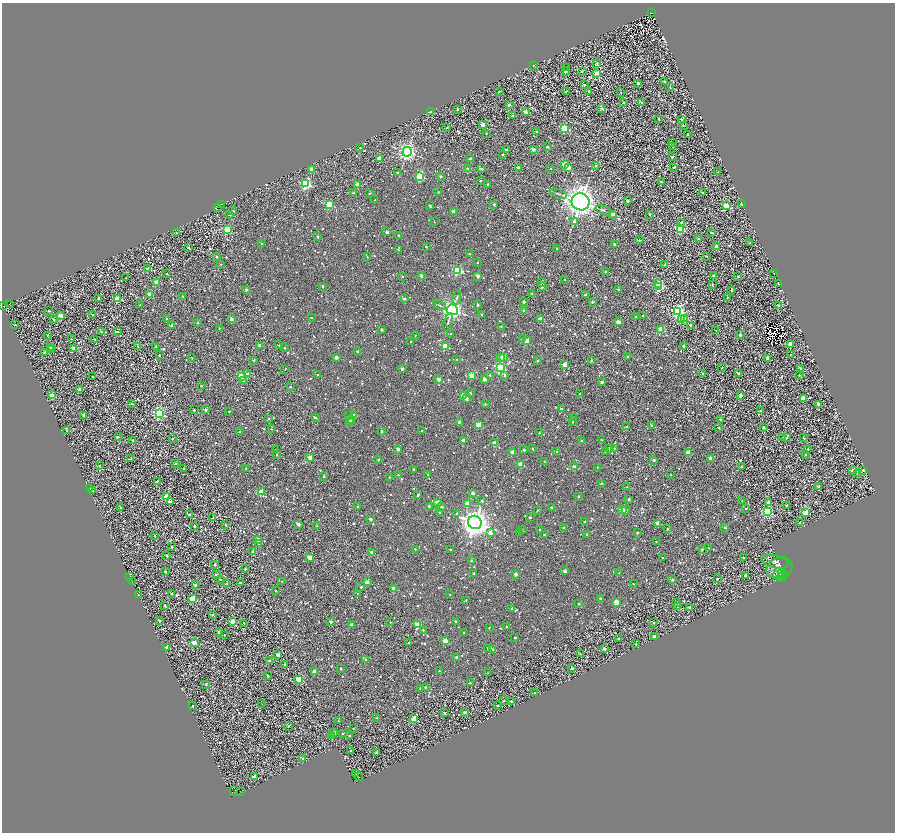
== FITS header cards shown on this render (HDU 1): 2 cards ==
NAXIS1  =                 1786
NAXIS2  =                 1660

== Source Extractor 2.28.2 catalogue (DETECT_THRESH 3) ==
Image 1786 x 1660 px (HDU 1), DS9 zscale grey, zoomed out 1/2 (1 PNG px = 2 x 2 image px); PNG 897 x 834 px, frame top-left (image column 2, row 1659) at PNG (2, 3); each listed source drawn as its Kron ellipse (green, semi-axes under 4 px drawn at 4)
Background 1.51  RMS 2.8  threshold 8.4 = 3 sigma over >= 5 px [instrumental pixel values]
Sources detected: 1979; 434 cannot appear on this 1/2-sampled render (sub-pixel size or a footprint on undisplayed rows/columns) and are neither listed nor drawn; of the other 1545, the 500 brightest by FLUX_AUTO listed and drawn (1045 fainter detections omitted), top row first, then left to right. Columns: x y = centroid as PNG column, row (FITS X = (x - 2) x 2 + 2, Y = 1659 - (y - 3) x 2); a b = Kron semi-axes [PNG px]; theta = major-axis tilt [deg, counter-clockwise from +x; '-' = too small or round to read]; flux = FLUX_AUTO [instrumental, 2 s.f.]
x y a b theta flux
652 13 2 1 - 17000
597 63 2 2 - 2000
533 65 2 2 - 1200
566 68 2 2 - 720
582 71 2 2 - 1100
565 72 2 2 - 3300
596 73 3 2 - 10000
664 82 2 2 - 3400
638 83 2 2 - 3600
585 85 2 2 - 710
670 87 2 2 - 970
499 91 2 2 - 1200
589 91 2 2 - 970
566 92 2 2 - 740
621 92 2 2 - 1300
641 102 3 2 - 1400
624 103 2 2 - 880
509 105 2 2 - 3200
458 109 2 2 - 1300
602 109 2 2 - 2800
430 111 4 2 - 3100
526 112 2 2 - 6600
513 116 2 2 - 1700
659 119 2 2 - 1500
682 120 2 2 - 1300
483 124 3 2 - 9700
683 125 2 2 - 720
447 128 2 2 - 1000
564 128 3 3 - 42000
537 131 3 2 - 1400
486 133 2 2 - 870
688 134 2 2 - 980
673 143 2 2 - 720
547 146 2 2 - 1500
673 146 2 2 - 1100
360 148 2 2 - 730
506 149 2 2 - 2500
533 150 2 2 - 5500
407 152 5 4 - 210000
503 154 2 2 - 1000
672 157 2 2 - 2100
380 158 2 2 - 10000
470 159 2 2 - 1200
565 164 2 2 - 8700
596 166 2 2 - 2200
467 168 2 2 - 2600
481 168 2 2 - 1600
518 168 2 2 - 3500
551 168 2 2 - 890
568 168 2 2 - 8300
674 168 2 2 - 1700
311 170 2 2 - 6600
718 172 2 2 - 940
397 173 2 2 - 1500
420 176 3 3 - 49000
440 176 2 2 - 2200
481 180 2 2 - 980
662 182 2 2 - 1300
306 184 4 4 - 71000
358 185 2 2 - 11000
487 185 2 2 - 1900
438 192 2 2 - 940
703 192 2 2 - 1200
353 193 2 2 - 1500
370 193 2 2 - 1600
558 194 9 2 -21 840
375 200 2 2 - 810
627 200 2 2 - 3200
581 202 9 8 - 570000
221 204 4 2 - 1400
329 204 3 3 - 46000
494 204 2 2 - 2800
741 204 2 2 - 880
429 206 3 2 - 1700
726 206 3 3 - 31000
218 207 2 1 - 2200
603 210 8 3 -22 860
233 211 2 2 - 1600
453 211 2 2 - 6200
229 214 2 2 - 2100
613 214 3 2 - 4400
650 214 2 2 - 1400
434 222 2 2 - 770
574 222 3 2 - 4700
681 222 2 2 - 2400
680 229 3 3 - 34000
227 230 3 3 - 34000
387 232 2 2 - 3700
176 233 2 2 - 1000
711 233 2 2 - 1800
317 236 2 2 - 1500
399 236 2 2 - 1000
698 239 2 2 - 1400
639 240 2 2 - 1700
262 243 2 2 - 1200
750 243 2 2 - 970
615 244 2 2 - 2900
426 247 2 2 - 1300
717 247 2 2 - 11000
189 248 2 2 - 2200
557 248 2 2 - 1300
398 250 2 2 - 900
469 254 2 2 - 1200
217 256 2 2 - 1500
707 256 2 2 - 910
367 257 2 2 - 910
478 262 2 2 - 780
221 264 2 2 - 930
665 265 2 2 - 1900
148 269 2 2 - 11000
457 270 3 3 - 66000
605 272 2 2 - 1400
774 273 2 2 - 740
167 274 2 2 - 900
713 275 2 2 - 1000
402 276 2 2 - 1600
422 276 2 2 - 7300
478 276 2 2 - 5900
738 276 2 2 - 1400
126 278 2 2 - 1000
565 279 2 2 - 910
157 282 2 2 - 15000
542 282 2 2 - 2900
658 283 3 2 - 16000
712 284 2 2 - 1600
779 284 2 2 - 7400
323 286 2 2 - 1700
542 287 2 2 - 3100
659 287 3 3 - 34000
246 289 2 2 - 1800
618 289 2 2 - 700
731 290 2 2 - 1400
150 294 2 2 - 10000
532 294 2 2 - 960
585 295 2 2 - 2000
183 296 3 2 - 730
98 298 2 2 - 3000
456 298 7 3 80 820
727 298 2 2 - 780
118 299 3 2 - 16000
404 299 3 2 - 3300
524 302 2 2 - 2300
593 302 3 2 - 940
9 304 2 1 - 1100
140 305 2 2 - 810
439 305 7 2 -21 730
478 305 2 2 - 2600
778 305 2 2 - 2400
3 306 2 1 - 1000
452 310 5 5 - 240000
524 310 2 2 - 1800
48 311 2 2 - 740
678 311 4 4 - 120000
92 314 2 2 - 1100
482 314 2 2 - 960
60 315 3 2 - 7100
642 315 2 2 - 820
636 317 2 2 - 1000
311 318 2 2 - 820
54 319 2 2 - 2100
167 319 2 2 - 1500
231 319 2 2 - 5200
540 319 2 2 - 5700
685 319 3 2 - 14000
681 320 2 2 - 5300
448 322 9 2 73 730
618 322 2 2 - 10000
198 323 2 2 - 1500
15 325 2 2 - 870
172 325 2 2 - 3100
691 325 3 2 - 4700
501 326 2 2 - 870
219 328 2 2 - 710
381 329 2 2 - 2400
661 329 2 2 - 15000
716 330 2 2 - 770
117 331 3 2 - 860
101 332 2 2 - 1200
451 333 2 2 - 1000
47 335 2 2 - 790
415 335 2 2 - 730
740 335 2 2 - 3300
71 339 2 2 - 860
522 339 2 2 - 1400
95 340 2 2 - 770
527 341 3 2 - 15000
411 342 2 2 - 1000
790 344 3 2 - 12000
260 345 2 2 - 7000
279 345 2 2 - 810
138 346 2 2 - 730
445 346 3 3 - 25000
684 346 2 2 - 5000
50 347 2 2 - 1900
156 347 2 2 - 860
74 348 3 2 - 7400
285 348 2 2 - 920
52 350 2 2 - 1500
44 352 2 2 - 2900
358 352 2 2 - 2600
159 355 2 2 - 740
790 355 2 2 - 730
628 356 2 2 - 920
336 357 2 2 - 5500
501 357 2 2 - 6300
504 357 2 2 - 3600
192 358 2 2 - 1000
767 358 2 2 - 4100
457 359 2 2 - 900
254 360 2 2 - 1200
537 361 2 2 - 1800
591 361 2 2 - 1600
565 365 2 2 - 12000
402 368 2 2 - 4200
500 368 4 3 - 78000
722 368 2 2 - 980
800 368 2 2 - 2200
285 369 2 2 - 750
247 373 3 2 - 790
702 374 2 2 - 1100
739 374 2 2 - 5700
318 375 2 2 - 1200
490 375 2 2 - 2300
505 375 3 2 - 1800
799 375 2 2 - 1300
92 376 2 2 - 830
242 376 3 3 - 39000
472 376 2 2 - 19000
439 379 2 2 - 4900
485 379 3 2 - 5700
243 381 3 3 - 770
602 382 2 2 - 3200
201 386 2 2 - 920
290 387 2 2 - 2000
80 389 3 2 - 4500
470 393 2 2 - 1200
579 393 2 2 - 1200
52 395 2 2 - 7100
464 396 2 2 - 16000
741 396 2 2 - 6100
466 398 4 2 - 3600
803 398 2 2 - 9200
131 404 2 2 - 720
485 404 2 2 - 1300
818 404 2 2 - 7900
561 409 2 2 - 1700
194 410 2 2 - 1500
206 410 2 2 - 3000
229 411 2 2 - 1300
760 411 2 2 - 1300
159 413 4 3 - 100000
354 414 3 2 - 1200
84 415 2 2 - 4900
349 416 3 3 - 740
315 418 4 2 - 920
573 418 2 2 - 840
268 419 2 2 - 1200
720 420 2 2 - 1500
349 421 2 2 - 13000
351 421 3 2 - 2900
459 422 2 2 - 4100
572 422 2 2 - 1400
479 424 3 2 - 12000
651 425 2 2 - 980
627 427 2 2 - 1100
719 428 2 2 - 710
764 428 2 2 - 2000
271 429 2 2 - 800
67 430 2 2 - 1000
381 431 3 2 - 750
422 431 2 2 - 1500
239 432 2 2 - 1200
539 433 2 2 - 1100
118 437 2 2 - 1600
787 437 2 2 - 1300
172 438 2 2 - 1200
783 438 2 2 - 740
803 438 2 2 - 1400
463 440 2 2 - 7500
601 440 2 2 - 1100
133 441 2 2 - 2100
582 441 2 2 - 4200
495 443 2 2 - 10000
609 448 2 2 - 860
614 448 2 2 - 810
398 449 2 2 - 3800
533 449 2 2 - 1200
808 449 3 2 - 1100
276 450 3 2 - 1700
524 450 2 2 - 3100
557 452 2 2 - 850
605 452 2 2 - 770
688 452 2 2 - 9100
512 453 2 2 - 7800
276 454 2 2 - 970
806 455 2 2 - 730
310 457 2 2 - 7900
710 458 2 2 - 6700
131 459 2 2 - 1000
379 460 2 2 - 1100
654 460 2 2 - 2500
544 461 2 2 - 780
175 463 2 2 - 2100
521 464 2 2 - 17000
99 466 2 2 - 1500
742 466 2 2 - 2000
575 467 2 2 - 6400
597 467 2 2 - 730
246 468 2 2 - 1300
183 469 2 2 - 780
414 469 2 2 - 1500
853 470 2 2 - 5300
863 470 2 2 - 1500
857 473 2 2 - 850
670 474 2 2 - 820
398 475 2 2 - 1400
428 475 2 2 - 860
324 477 2 2 - 950
389 477 2 2 - 780
157 481 2 2 - 2900
602 483 2 2 - 950
818 486 2 2 - 3700
627 487 2 2 - 720
90 488 2 2 - 5000
92 490 2 2 - 1500
261 492 3 2 - 15000
473 493 2 2 - 3800
418 495 2 2 - 1400
579 496 2 2 - 1000
166 497 3 3 - 20000
629 499 2 2 - 2100
481 501 4 3 - 780
742 501 2 2 - 740
170 502 2 2 - 5600
437 502 2 2 - 9300
769 502 2 2 - 5500
468 504 3 2 - 15000
429 506 2 2 - 2000
786 506 2 2 - 2500
357 507 2 2 - 1400
441 507 4 3 - 1100
551 507 2 2 - 2200
120 508 2 2 - 770
746 509 2 2 - 1200
537 510 2 2 - 820
622 510 3 2 - 18000
626 510 4 3 - 820
767 512 3 3 - 54000
806 512 3 2 - 19000
439 513 2 2 - 1100
456 514 2 2 - 1400
190 515 2 2 - 2200
213 518 2 2 - 1100
530 518 2 2 - 1100
370 519 2 2 - 3400
585 521 2 2 - 750
475 522 7 6 - 810000
658 523 2 2 - 12000
799 523 2 2 - 750
298 524 2 2 - 4900
225 525 2 2 - 730
195 526 2 2 - 1600
317 526 2 2 - 890
564 528 2 2 - 2900
725 528 2 2 - 1900
522 529 2 2 - 820
667 529 2 2 - 1900
540 530 2 2 - 1600
490 533 2 2 - 8000
519 533 3 2 - 870
637 533 2 2 - 2200
587 534 2 2 - 1300
154 535 3 2 - 1100
544 535 2 2 - 1100
258 539 2 2 - 6400
656 541 2 2 - 1000
258 544 2 2 - 2200
172 547 2 2 - 1300
709 548 2 2 - 800
415 549 2 2 - 720
451 549 2 2 - 1400
702 549 2 2 - 1800
253 551 2 2 - 2100
372 552 2 2 - 7800
167 555 2 2 - 2900
309 557 2 2 - 14000
662 557 2 2 - 770
743 558 4 2 - 720
472 561 2 2 - 2400
775 562 13 6 -14 2900
214 565 2 2 - 2900
779 568 13 10 23 6100
245 569 2 2 - 2000
565 571 2 2 - 5200
165 572 2 2 - 1500
474 573 2 2 - 1500
619 573 2 2 - 1100
781 573 3 3 - 1000
516 574 2 2 - 5400
778 574 6 4 63 1200
216 575 2 2 - 4700
745 575 2 2 - 2700
130 576 3 1 - 2000
782 576 6 3 57 950
717 578 2 2 - 780
220 579 2 2 - 1200
672 580 2 2 - 2300
282 581 2 2 - 890
133 582 2 1 - 760
367 582 2 2 - 6200
240 583 2 2 - 1900
226 584 2 2 - 980
633 584 2 2 - 900
195 585 2 2 - 2400
361 587 2 2 - 1300
394 589 2 2 - 12000
276 591 2 2 - 720
357 593 3 2 - 770
172 594 2 2 - 1900
138 595 3 2 - 1700
450 595 2 2 - 730
193 598 3 3 - 24000
600 599 2 2 - 2400
466 600 2 2 - 700
616 602 2 2 - 14000
676 603 2 2 - 2200
579 604 2 2 - 1700
164 605 2 2 - 1200
678 606 2 2 - 2400
690 608 2 2 - 4000
512 609 2 2 - 4300
212 614 2 2 - 1800
159 620 2 2 - 2000
232 621 2 2 - 11000
330 622 2 2 - 4800
390 622 2 2 - 810
456 622 2 2 - 2700
653 622 2 2 - 1800
244 623 2 2 - 850
351 625 2 2 - 4200
418 625 3 3 - 32000
489 627 2 2 - 700
507 627 2 2 - 1100
423 630 2 2 - 920
219 632 2 2 - 4800
463 633 2 2 - 910
224 635 2 2 - 740
655 637 2 2 - 9300
515 638 2 2 - 730
619 638 2 2 - 1500
445 641 2 2 - 19000
409 642 2 2 - 710
194 643 2 2 - 16000
636 644 2 2 - 740
167 647 2 2 - 5200
487 648 2 2 - 1200
493 649 2 2 - 740
604 649 2 2 - 5900
277 654 2 2 - 2800
580 654 2 2 - 1400
456 657 2 2 - 3500
365 659 3 2 - 740
270 660 2 2 - 3800
285 665 2 2 - 1800
571 668 2 2 - 1300
341 669 2 2 - 840
439 671 2 2 - 820
314 672 2 2 - 7600
488 673 2 2 - 1100
268 676 2 2 - 1100
299 679 3 3 - 30000
470 683 2 2 - 2200
206 684 2 2 - 1100
425 687 2 2 - 1400
421 689 2 2 - 2000
534 693 2 2 - 880
504 700 2 2 - 980
511 701 2 2 - 2200
262 704 2 1 - 1500
192 705 2 2 - 860
497 705 2 2 - 1300
465 712 2 2 - 3800
444 713 2 2 - 1600
377 718 2 2 - 1200
414 719 3 2 - 13000
338 721 2 2 - 1000
288 726 2 2 - 1000
353 728 2 2 - 700
334 732 2 2 - 2900
343 734 2 2 - 1500
331 736 2 2 - 850
349 736 2 2 - 1200
350 751 2 2 - 860
376 753 2 2 - 2600
302 758 2 2 - 840
355 774 3 1 - 3800
254 776 2 2 - 3100
359 777 4 1 - 2600
233 791 2 1 - 8200
241 791 4 1 - 1900
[1045 fainter detections neither listed nor drawn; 434 sub-pixel or undisplayed-footprint detections neither listed nor drawn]